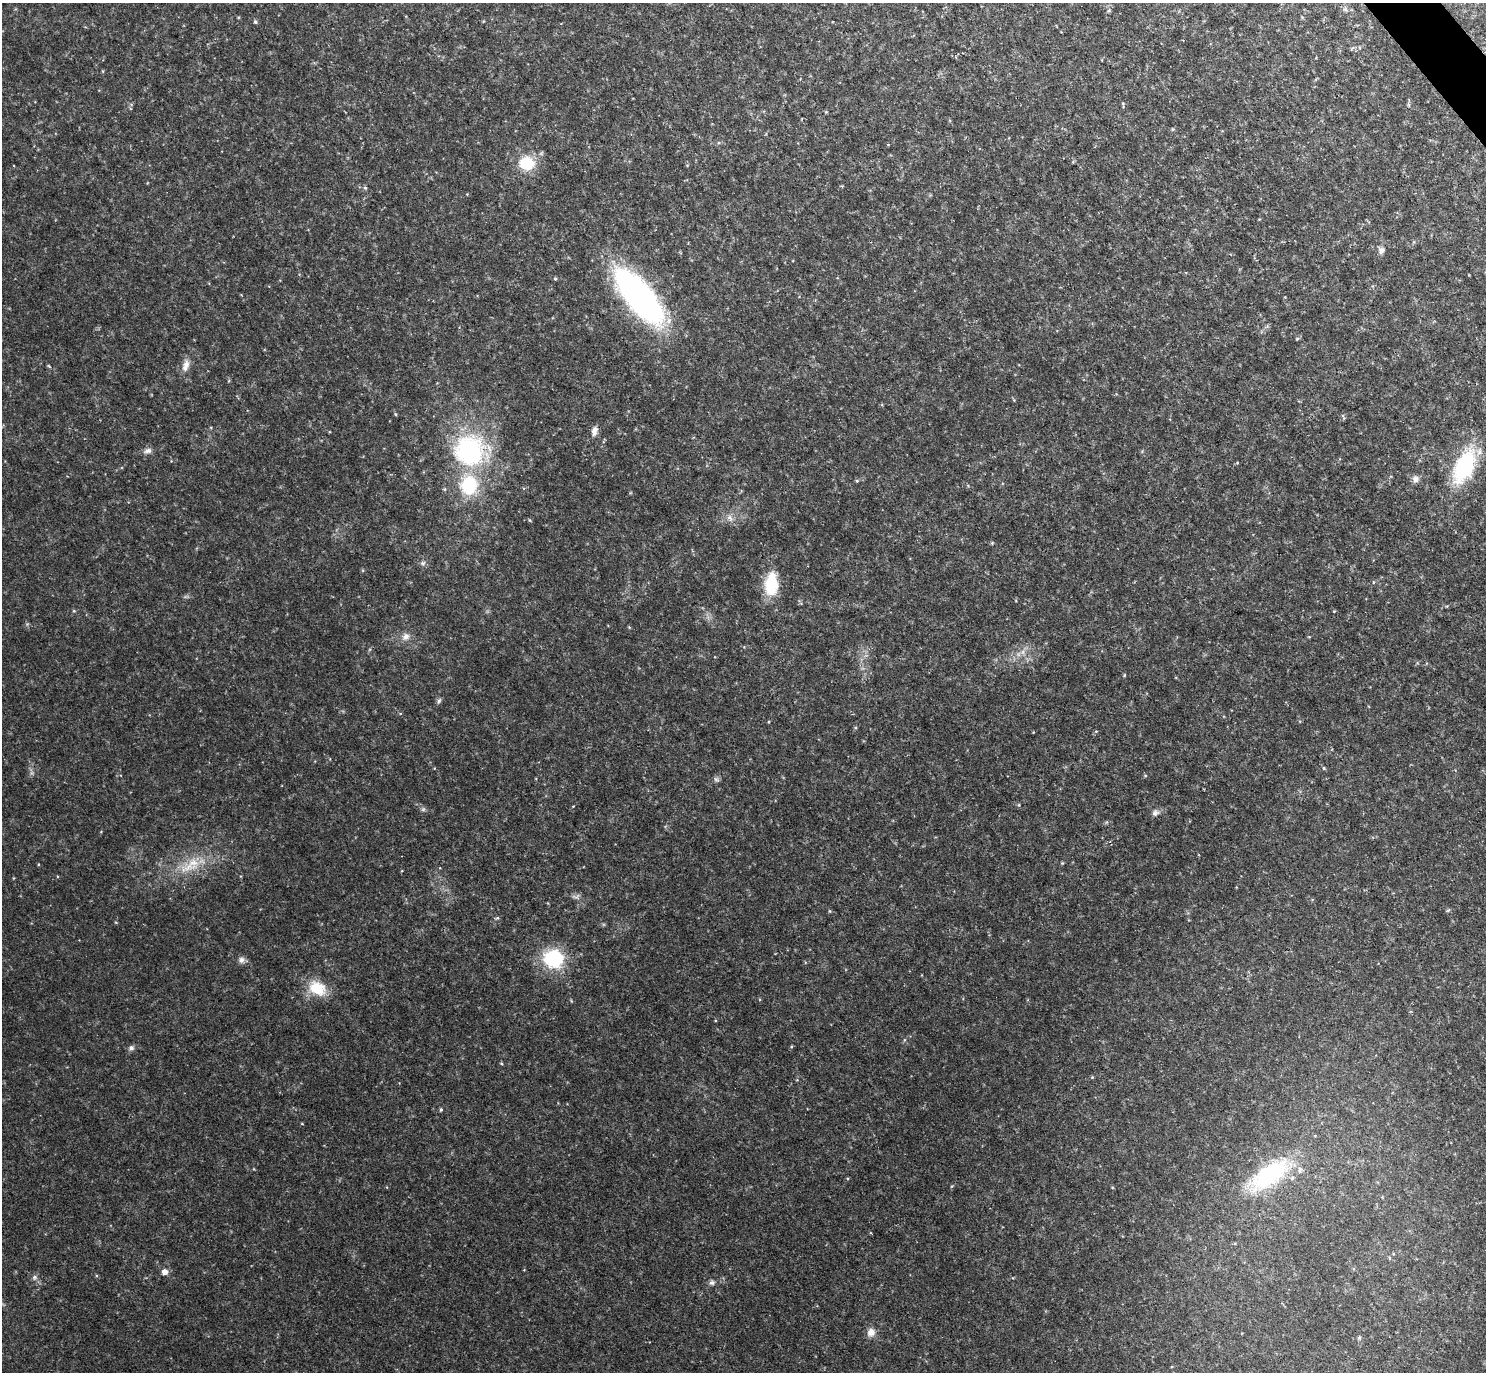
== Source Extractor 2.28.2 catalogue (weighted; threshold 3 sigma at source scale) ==
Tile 10 of 4 x 4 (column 2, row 3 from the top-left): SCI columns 1487-2970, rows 1668-3037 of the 5938 x 5933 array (HDU 1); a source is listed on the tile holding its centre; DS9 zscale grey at full resolution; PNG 1488 x 1374 px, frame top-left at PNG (2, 3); no overlay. Shown black and unused: <1% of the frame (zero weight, under 2 of 3 exposures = <1% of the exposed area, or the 3 px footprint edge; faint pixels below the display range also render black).
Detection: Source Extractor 2.28.2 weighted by HDU 2 'WHT'; one run over the whole footprint, this tile lists its part. Background 0.0475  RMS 0.0077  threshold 0.0345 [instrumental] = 3 sigma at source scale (4.5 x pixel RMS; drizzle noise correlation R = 1.50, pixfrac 1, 0.05/0.05 arcsec/px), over >= 5 px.
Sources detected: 39; all 39 listed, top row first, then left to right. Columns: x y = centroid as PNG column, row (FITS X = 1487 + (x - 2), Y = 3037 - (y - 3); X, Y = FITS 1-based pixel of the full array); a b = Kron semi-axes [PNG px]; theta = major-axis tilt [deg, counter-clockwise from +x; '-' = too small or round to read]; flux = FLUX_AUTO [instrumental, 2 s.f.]
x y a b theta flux
1345 9 6 4 -19 1.3
1109 10 5 4 - 1.1
255 22 5 4 - 1.2
526 163 17 15 -12 22
365 188 5 5 - 1.1
1381 250 9 7 79 2.8
555 279 5 4 - 0.85
639 296 51 20 -51 250
1297 339 6 3 20 0.86
186 365 17 8 72 5.5
395 414 5 3 - 0.74
594 431 13 7 75 3.7
469 450 30 29 - 100
148 451 11 7 14 3.1
1464 466 30 16 65 71
1415 479 8 7 - 3.6
857 481 5 3 - 0.7
469 485 20 17 82 40
423 563 7 5 21 1.7
771 584 29 16 88 26
406 636 10 9 - 4.2
439 701 8 4 70 1.5
1324 768 5 3 - 0.73
716 779 7 5 -30 1.6
423 809 7 4 1 1.3
1155 813 9 7 46 2.6
191 865 36 13 37 21
829 911 5 3 - 0.66
553 958 19 17 -12 46
241 960 9 7 87 2.9
317 988 18 13 -30 23
131 1048 7 7 - 2
501 1063 4 3 - 0.71
441 1109 5 4 - 0.89
1269 1175 52 23 35 66
165 1272 6 5 - 5.1
34 1277 6 5 - 1.6
712 1283 7 7 - 1.9
871 1332 10 9 - 5.2